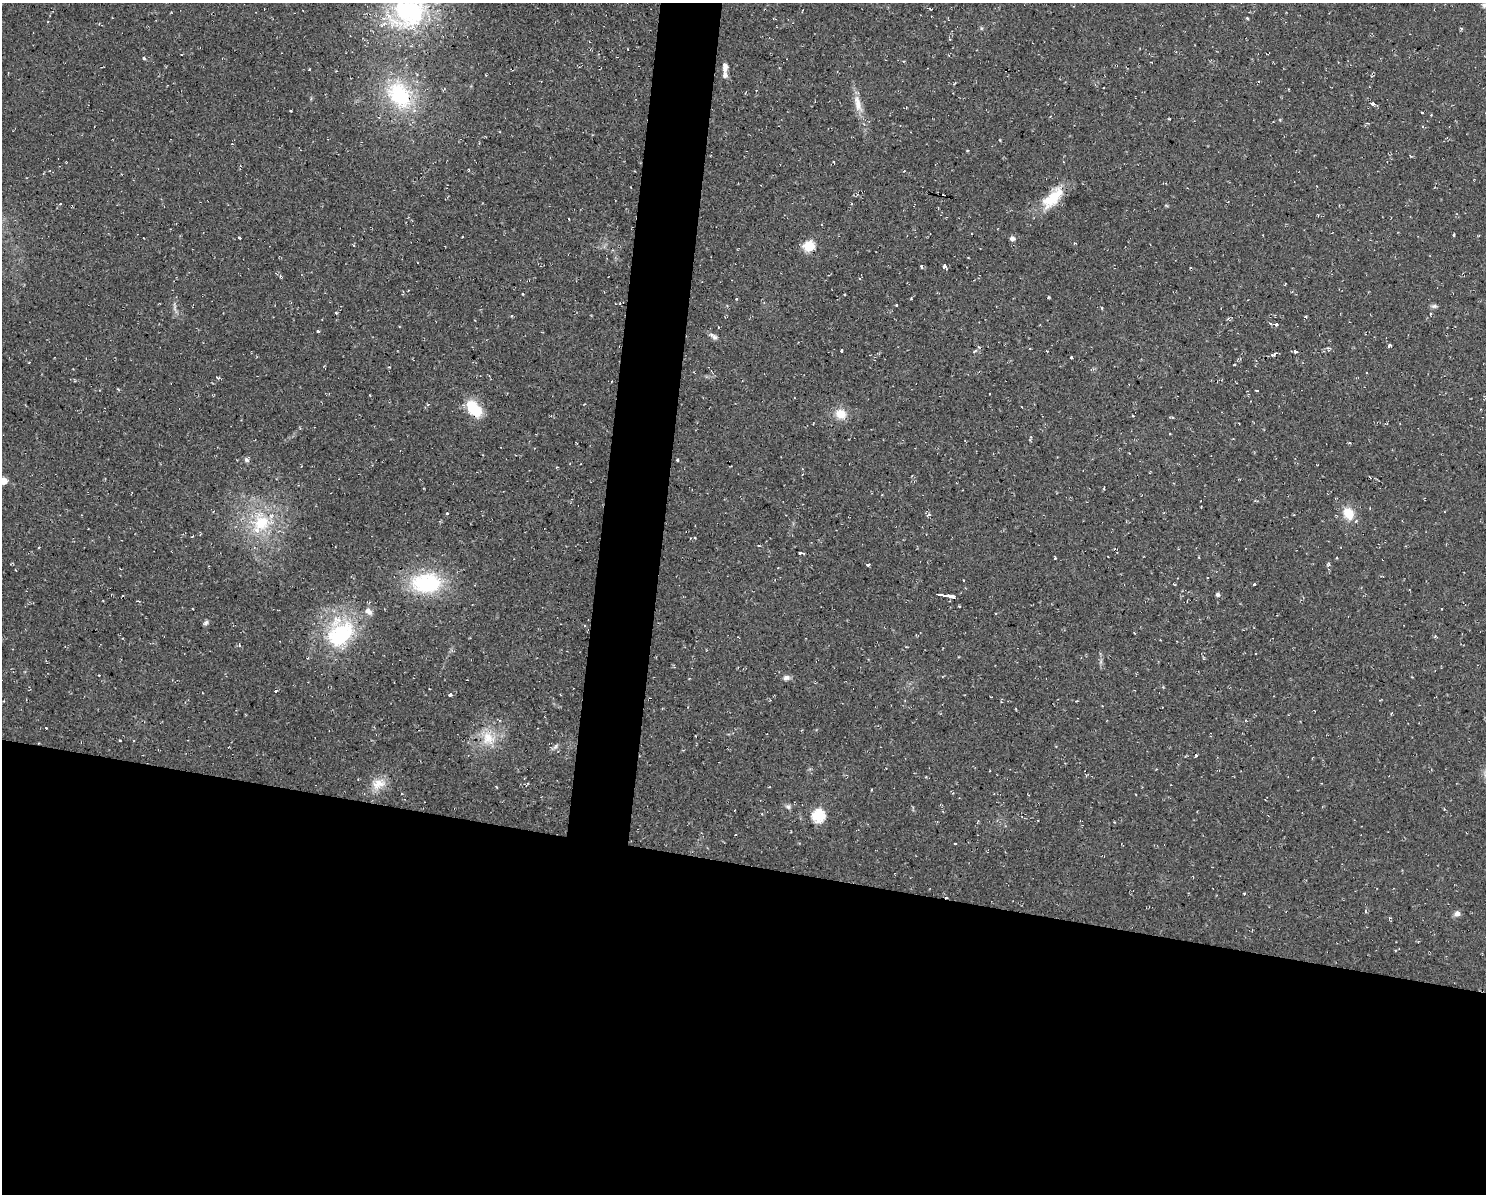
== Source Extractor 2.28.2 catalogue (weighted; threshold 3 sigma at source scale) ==
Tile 11 of 3 x 4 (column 2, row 4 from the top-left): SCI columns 1597-3080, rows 1-1192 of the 4791 x 4769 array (HDU 1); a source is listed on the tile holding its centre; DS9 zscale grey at full resolution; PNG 1488 x 1196 px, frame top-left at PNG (2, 3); no overlay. Shown black and unused: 31% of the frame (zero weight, under 2 of 3 exposures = <1% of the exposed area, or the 3 px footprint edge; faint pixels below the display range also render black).
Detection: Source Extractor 2.28.2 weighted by HDU 2 'WHT'; one run over the whole footprint, this tile lists its part. Background 0.0769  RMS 0.0099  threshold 0.0448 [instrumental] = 3 sigma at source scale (4.5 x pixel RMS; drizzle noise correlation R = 1.50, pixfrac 1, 0.05/0.05 arcsec/px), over >= 5 px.
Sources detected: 103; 14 cosmic-ray / hot-pixel residue — not listed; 2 inside a brighter listed object's ellipse — not listed separately; the other 87 listed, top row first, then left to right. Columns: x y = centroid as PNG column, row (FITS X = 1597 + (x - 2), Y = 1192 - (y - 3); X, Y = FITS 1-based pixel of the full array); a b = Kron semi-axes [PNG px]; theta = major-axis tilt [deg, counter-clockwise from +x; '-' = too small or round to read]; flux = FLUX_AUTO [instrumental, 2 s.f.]
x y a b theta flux
1485 5 10 5 -10 3.4
410 12 50 44 46 150
1247 18 3 3 - 1.1
981 28 6 3 -72 1.1
1461 28 5 3 - 1.2
144 58 4 3 - 1.2
1151 62 2 2 - 0.78
725 67 11 6 88 5.2
399 95 45 32 -58 83
858 104 26 9 -76 13
1373 104 5 3 - 4.1
291 111 3 2 - 1.3
1422 113 3 2 - 1.3
1410 156 4 2 - 0.68
1053 198 34 14 46 29
60 204 3 2 - 0.91
568 219 3 2 - 0.76
1454 235 3 2 - 1.3
239 238 3 3 - 4.7
1012 238 5 5 - 3.7
809 246 6 5 - 72
921 266 4 3 - 1.4
945 266 4 3 - 5.5
280 276 5 4 - 1.4
523 294 3 3 - 2.8
1048 297 3 2 - 1.1
911 299 4 3 - 0.88
896 305 3 3 - 2.4
1434 306 8 5 1 2.3
1102 308 4 3 - 0.86
336 313 4 3 - 0.79
1430 314 4 3 - 0.91
512 316 3 3 - 1.2
1305 316 4 2 - 0.82
1270 323 4 3 - 1.1
1276 324 4 3 - 4.3
318 332 3 3 - 4.6
714 337 8 7 - 3
1389 345 3 3 - 6.2
1329 348 6 3 -32 1.4
842 350 3 3 - 4.4
975 351 7 4 28 1.5
1047 351 3 2 - 0.82
1295 351 4 3 - 9.1
1273 354 6 3 21 2.4
1071 358 3 3 - 3.5
1234 365 3 3 - 5.8
1257 390 3 3 - 2.2
474 408 20 12 -50 31
841 414 15 13 -36 13
1133 416 4 2 - 0.65
1172 417 5 3 - 1
1349 443 4 3 - 0.85
246 460 8 5 -42 2.4
677 460 3 3 - 1.2
3 481 5 5 - 19
446 513 3 3 - 2.4
1348 513 14 11 -62 18
261 523 29 27 -2 54
192 537 4 2 - 0.71
695 538 3 2 - 0.77
759 545 4 2 - 1.3
800 553 4 3 - 6.6
1055 558 3 3 - 0.91
868 565 4 3 - 5.7
426 583 39 25 2 76
1254 584 3 3 - 1.5
1217 594 4 4 - 2.4
944 595 16 3 -10 29
138 601 4 2 - 0.99
959 606 4 2 - 0.93
206 623 7 5 45 2.3
340 633 43 34 52 89
786 678 9 7 18 3.5
276 691 3 3 - 6.7
203 693 3 2 - 1.1
450 694 3 3 - 8.6
488 738 19 16 -48 21
120 741 3 2 - 1.2
555 747 9 4 54 2.4
1196 755 4 3 - 1
378 784 20 13 31 14
788 807 7 6 - 2.4
818 816 6 6 - 110
955 843 3 2 - 0.84
1365 911 5 3 - 0.91
1457 913 8 7 - 4.1
Isophote crosses this tile's border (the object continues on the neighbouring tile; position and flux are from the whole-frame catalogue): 3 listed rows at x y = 1485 5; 410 12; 3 481